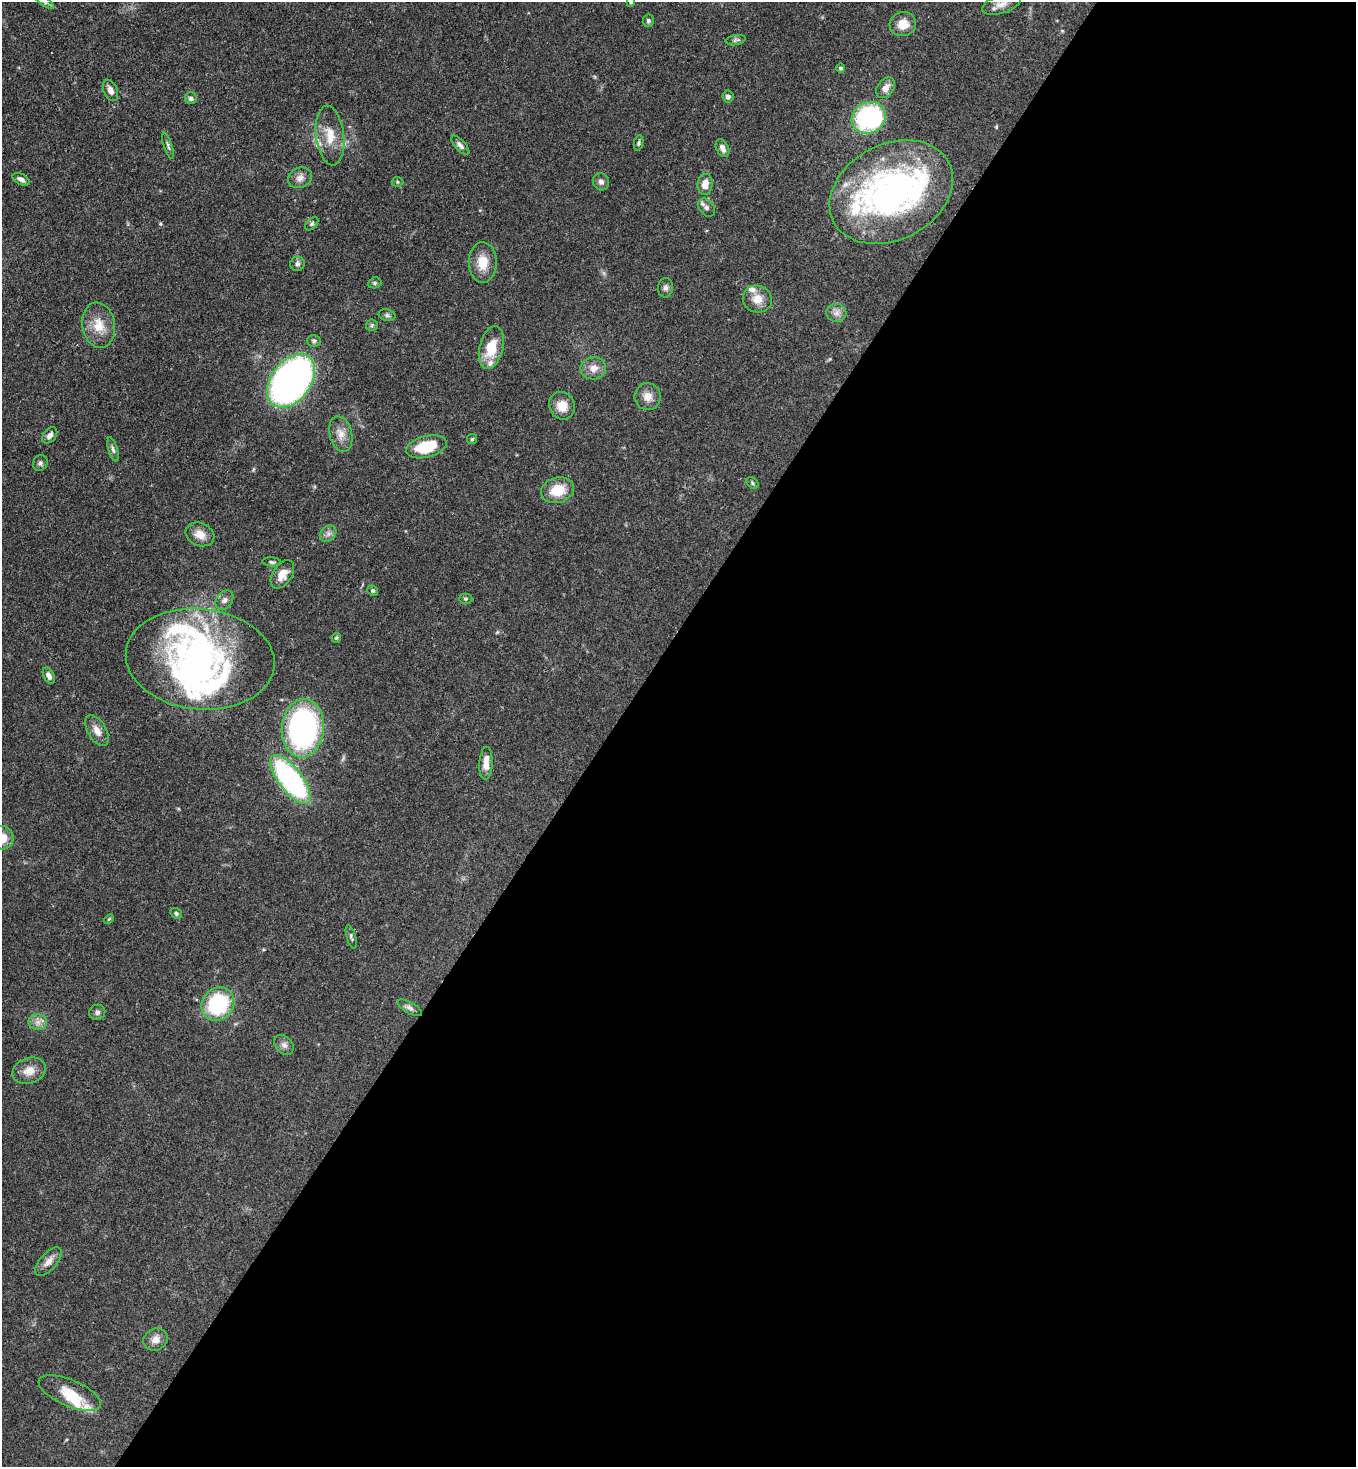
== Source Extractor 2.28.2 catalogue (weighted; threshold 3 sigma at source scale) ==
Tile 12 of 4 x 4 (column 4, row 3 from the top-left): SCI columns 4286-5639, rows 1525-2989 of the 6002 x 5980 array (HDU 1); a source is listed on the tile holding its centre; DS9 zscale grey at full resolution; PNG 1358 x 1469 px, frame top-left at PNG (2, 2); each listed source drawn as its Kron ellipse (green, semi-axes under 4 px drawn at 4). Shown black and unused: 55% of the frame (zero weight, under 3 of 4 exposures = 7% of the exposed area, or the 3 px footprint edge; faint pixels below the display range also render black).
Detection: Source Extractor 2.28.2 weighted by HDU 2 'WHT'; one run over the whole footprint, this tile lists its part. Background 0.107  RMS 0.0041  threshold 0.0184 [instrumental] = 3 sigma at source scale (4.5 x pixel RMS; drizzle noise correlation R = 1.50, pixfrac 1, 0.05/0.05 arcsec/px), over >= 5 px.
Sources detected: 86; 3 inside a brighter object's white glare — neither listed nor drawn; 8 inside a brighter listed object's ellipse — not listed separately; the other 75 listed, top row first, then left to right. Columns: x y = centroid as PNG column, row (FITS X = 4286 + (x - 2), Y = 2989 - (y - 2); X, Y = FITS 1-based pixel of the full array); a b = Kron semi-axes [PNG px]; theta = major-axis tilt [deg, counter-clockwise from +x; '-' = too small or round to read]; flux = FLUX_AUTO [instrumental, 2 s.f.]
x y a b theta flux
45 2 10 4 -32 1
631 2 3 3 - 0.57
1001 4 20 9 18 3.5
648 21 6 5 - 0.9
903 24 13 12 - 5.3
736 40 10 5 10 1
841 68 4 4 - 0.79
886 88 11 8 53 3.1
110 90 11 6 -65 2.3
728 97 6 5 - 1.4
191 98 6 6 - 1.3
869 118 18 15 30 52
330 135 30 14 -83 8.7
639 143 8 4 78 0.75
460 145 12 5 -47 1.5
168 146 13 3 -72 0.99
722 148 9 6 -64 2.1
300 178 12 10 23 2.6
21 179 9 5 -27 1.8
397 182 6 5 - 0.58
601 182 9 8 - 1.5
705 184 10 7 84 3.9
891 192 65 48 27 130
706 207 10 7 -52 1.6
312 224 8 5 45 0.75
483 262 20 14 -89 7.4
297 264 7 7 - 1.1
375 283 7 5 21 0.65
666 288 9 7 86 1.4
757 299 15 13 -19 5
836 313 10 9 - 2.3
387 315 8 6 -16 0.95
98 325 23 16 -81 8
372 325 6 5 - 0.72
314 341 7 5 -15 0.87
491 347 22 12 76 11
593 368 13 11 7 3.7
291 381 30 20 54 180
648 397 13 13 - 3.9
562 406 14 12 -61 5.3
341 434 18 11 -76 4.3
50 435 9 6 50 1.8
472 439 5 5 - 0.59
426 447 21 10 14 16
113 449 12 4 -74 1.2
40 463 8 7 - 1.1
752 483 7 5 -43 0.65
557 490 17 12 17 9.3
200 534 15 11 -23 4.7
328 534 9 7 43 1.7
272 562 9 4 -4 0.95
282 574 16 9 56 5.3
373 591 5 5 - 0.73
466 599 7 5 0 0.64
224 600 10 8 54 1.7
336 638 5 4 - 0.61
200 659 74 50 -6 120
49 676 9 5 -64 2.2
303 728 29 21 83 95
97 730 17 9 -60 3.8
486 763 16 6 87 4.4
290 779 30 11 -52 83
2 838 11 11 - 6.4
176 913 6 5 - 0.8
109 919 6 3 44 0.41
351 937 12 4 -74 0.89
218 1004 17 15 50 35
410 1008 13 5 -30 1.5
97 1012 8 7 - 1.3
38 1022 9 7 0 2.2
284 1045 11 8 -47 1.8
29 1071 17 12 21 4.8
48 1262 18 8 48 3.3
155 1339 12 10 26 3.1
70 1393 33 13 -23 9.6
Overlapping masked pixels (flux is a lower limit): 1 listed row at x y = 891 192
Isophote crosses this tile's border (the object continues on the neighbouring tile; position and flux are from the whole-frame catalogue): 3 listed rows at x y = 45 2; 631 2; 2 838